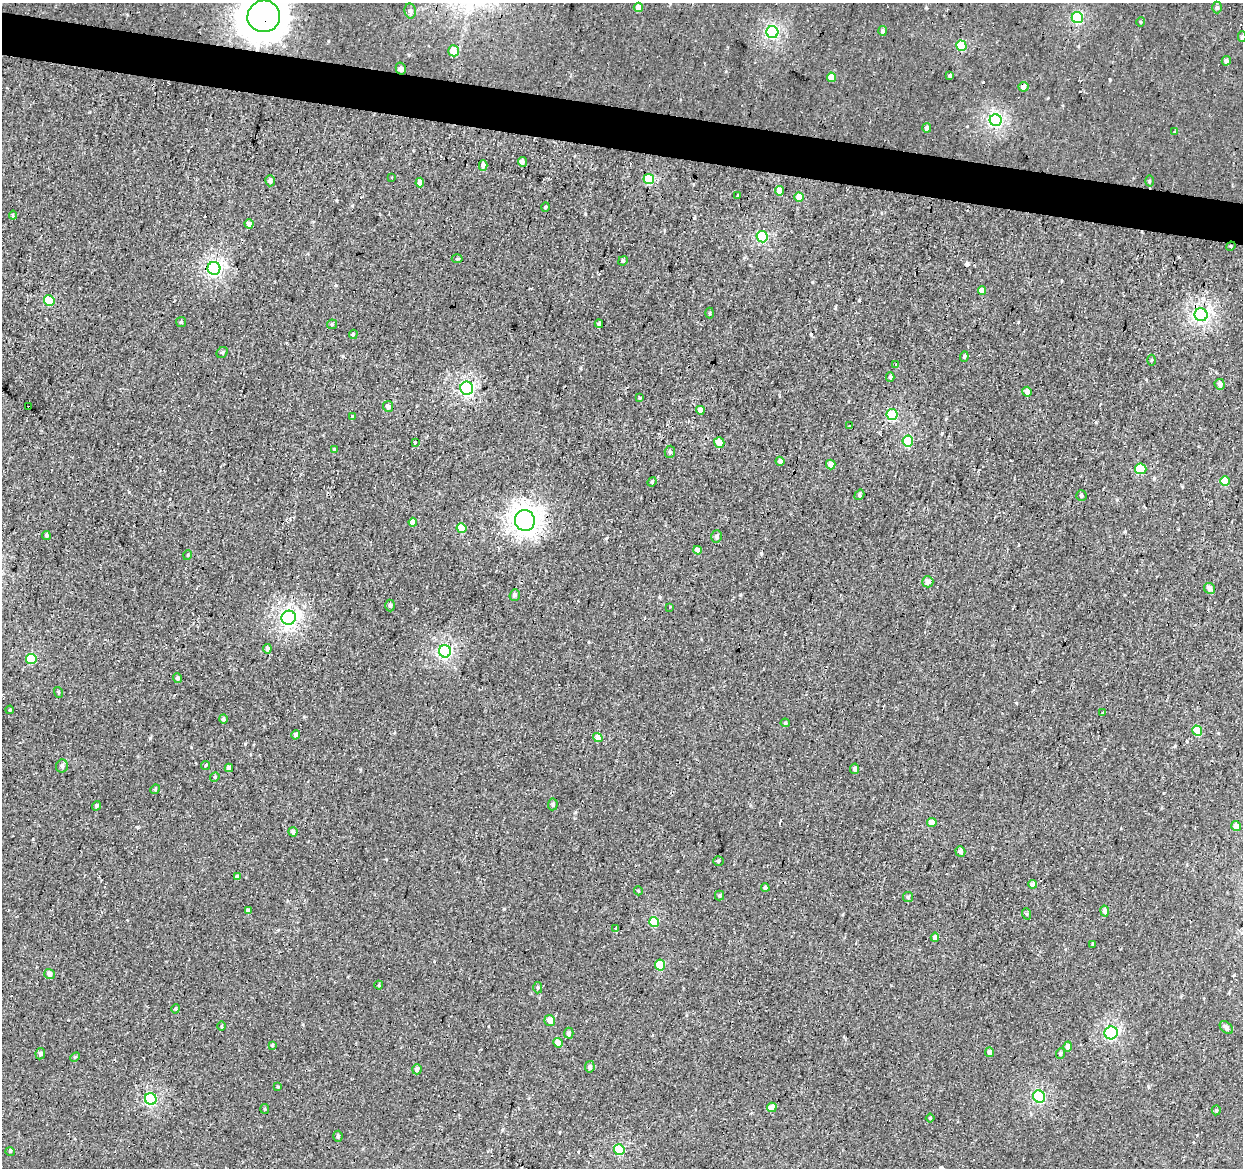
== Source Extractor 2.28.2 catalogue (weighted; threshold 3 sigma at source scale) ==
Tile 11 of 4 x 4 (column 3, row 3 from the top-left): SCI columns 2485-3725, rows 1447-2612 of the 4965 x 5165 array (HDU 1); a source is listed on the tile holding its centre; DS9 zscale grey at full resolution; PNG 1245 x 1170 px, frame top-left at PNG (2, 3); each listed source drawn as its Kron ellipse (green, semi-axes under 4 px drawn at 4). Shown black and unused: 4% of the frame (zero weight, under 2 of 3 exposures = <1% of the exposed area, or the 3 px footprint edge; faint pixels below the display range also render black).
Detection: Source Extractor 2.28.2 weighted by HDU 2 'WHT'; one run over the whole footprint, this tile lists its part. Background 6.68e-04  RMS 0.0053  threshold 0.0239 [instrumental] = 3 sigma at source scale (4.5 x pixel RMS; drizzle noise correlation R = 1.50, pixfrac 1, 0.0396/0.0396 arcsec/px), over >= 5 px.
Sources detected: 168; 16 cosmic-ray / hot-pixel residue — neither listed nor drawn; the other 152 listed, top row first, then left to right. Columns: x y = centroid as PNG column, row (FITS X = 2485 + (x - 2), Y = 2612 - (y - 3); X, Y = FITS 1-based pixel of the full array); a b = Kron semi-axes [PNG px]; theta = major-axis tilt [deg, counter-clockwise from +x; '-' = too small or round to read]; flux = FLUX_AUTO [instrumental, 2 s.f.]
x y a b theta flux
638 7 5 4 - 4.5
1217 7 6 4 -89 1.2
410 11 7 5 -80 1.6
264 16 16 16 - 1300
1077 18 6 5 - 43
1140 22 5 3 - 0.49
882 31 5 4 - 1.2
772 32 6 6 - 75
1242 37 5 4 - 0.9
961 46 5 5 - 19
454 51 5 5 - 6.8
1226 61 5 4 - 1.7
401 69 6 5 - 2
950 75 3 3 - 1.5
832 77 5 4 - 7.9
1023 87 5 4 - 3.3
996 120 6 6 - 88
927 128 5 4 - 1.7
1175 132 3 3 - 1.4
522 162 5 4 - 2.7
483 165 5 4 - 2.5
391 178 3 2 - 0.75
649 179 5 5 - 25
270 181 5 5 - 1.3
1149 181 5 3 - 0.56
420 183 5 4 - 2.8
779 191 5 4 - 5.5
738 195 4 4 - 0.45
799 197 4 4 - 6.9
545 207 5 3 - 0.59
13 215 4 3 - 0.89
249 224 4 4 - 2.9
762 237 6 5 - 49
1231 246 5 4 - 0.55
457 259 5 3 - 0.59
623 261 5 4 - 0.73
214 268 6 6 - 110
982 291 4 4 - 5.4
49 300 5 5 - 19
710 313 5 3 - 0.66
1201 315 6 6 - 120
181 322 5 5 - 0.82
332 324 5 4 - 0.68
599 324 4 3 - 0.75
353 334 5 3 - 0.61
222 352 6 5 - 0.89
964 357 5 3 - 0.83
1152 360 5 3 - 0.54
896 365 3 3 - 5.3
890 377 5 3 - 0.89
1220 384 5 5 - 2.5
467 388 6 6 - 89
1027 392 5 4 - 3.1
640 398 3 3 - 1.1
388 406 5 5 - 1.9
29 407 3 3 - 5.6
700 410 4 4 - 3.5
892 414 5 5 - 31
352 416 4 3 - 1.6
849 426 4 2 - 0.51
908 441 5 5 - 29
415 442 2 2 - 0.58
719 443 5 5 - 5.8
334 449 3 3 - 0.55
670 452 6 5 - 0.99
780 461 4 4 - 1.7
831 464 5 4 - 4.2
1141 469 6 5 - 18
1225 481 5 4 - 9
652 482 5 4 - 0.62
859 495 5 4 - 0.9
1081 496 5 5 - 1
525 520 10 10 - 330
413 522 4 4 - 3.5
461 528 5 5 - 12
46 535 4 4 - 0.85
717 536 6 5 - 1.5
697 550 4 4 - 3.8
188 555 5 3 - 0.48
928 582 5 5 - 2
1210 588 6 5 - 2.6
515 595 6 5 - 1.4
390 605 6 4 -90 1.2
669 607 3 2 - 0.51
289 618 7 7 - 140
267 649 5 4 - 1.7
445 651 6 6 - 79
31 659 5 5 - 22
177 678 5 4 - 1.6
58 692 5 3 - 0.56
10 710 4 3 - 0.49
1103 712 3 3 - 4.2
223 719 5 4 - 1.1
785 723 5 4 - 0.74
1197 731 5 4 - 13
296 735 5 4 - 1.5
598 738 5 4 - 5.7
205 765 4 3 - 0.63
62 766 6 6 - 1.5
229 768 4 4 - 2.7
855 769 5 4 - 1.4
215 777 5 4 - 0.68
155 789 5 4 - 0.66
553 804 6 5 - 1.1
96 806 5 4 - 0.81
932 822 5 4 - 5
1236 826 5 4 - 3.6
293 832 4 4 - 1.8
960 852 5 5 - 2.2
718 861 5 4 - 0.72
237 877 4 4 - 2
1033 884 4 4 - 2.9
765 888 4 4 - 1.4
638 891 4 4 - 0.55
720 896 5 4 - 0.83
908 897 5 5 - 0.74
248 911 4 4 - 1.6
1105 911 5 4 - 1.9
1027 914 6 4 -71 0.63
654 922 5 5 - 15
616 928 3 3 - 2.1
935 937 4 4 - 2.6
1092 945 3 3 - 1.5
660 965 5 5 - 18
49 974 5 5 - 2.9
379 985 4 4 - 0.54
538 988 6 4 88 0.71
176 1009 5 4 - 0.69
550 1021 5 5 - 4.3
221 1026 4 3 - 0.48
1226 1027 8 5 -44 2.1
569 1033 5 4 - 1.4
1111 1033 6 6 - 63
558 1043 5 4 - 5
272 1045 4 4 - 0.53
1068 1047 5 4 - 3.4
990 1052 5 4 - 3.1
40 1054 5 5 - 1.1
1060 1054 5 4 - 1
75 1057 5 4 - 0.68
590 1067 6 4 78 1.7
417 1069 5 5 - 1.8
278 1087 3 3 - 0.48
1039 1096 6 5 - 53
151 1099 6 5 - 56
772 1107 5 4 - 4.2
265 1109 5 4 - 0.61
1216 1110 5 4 - 0.78
930 1118 4 4 - 0.56
338 1136 5 4 - 0.78
619 1150 5 5 - 30
10 1151 5 3 - 0.54
Overlapping masked pixels (flux is a lower limit): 6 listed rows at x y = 264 16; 649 179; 1231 246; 1201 315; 29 407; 525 520
Isophote crosses this tile's border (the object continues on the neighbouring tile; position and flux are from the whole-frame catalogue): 2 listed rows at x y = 264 16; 1242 37
Unlisted compact peaks at least as high as the median listed source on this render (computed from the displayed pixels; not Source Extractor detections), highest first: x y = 150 738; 504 909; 245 744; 1110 80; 859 300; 606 538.